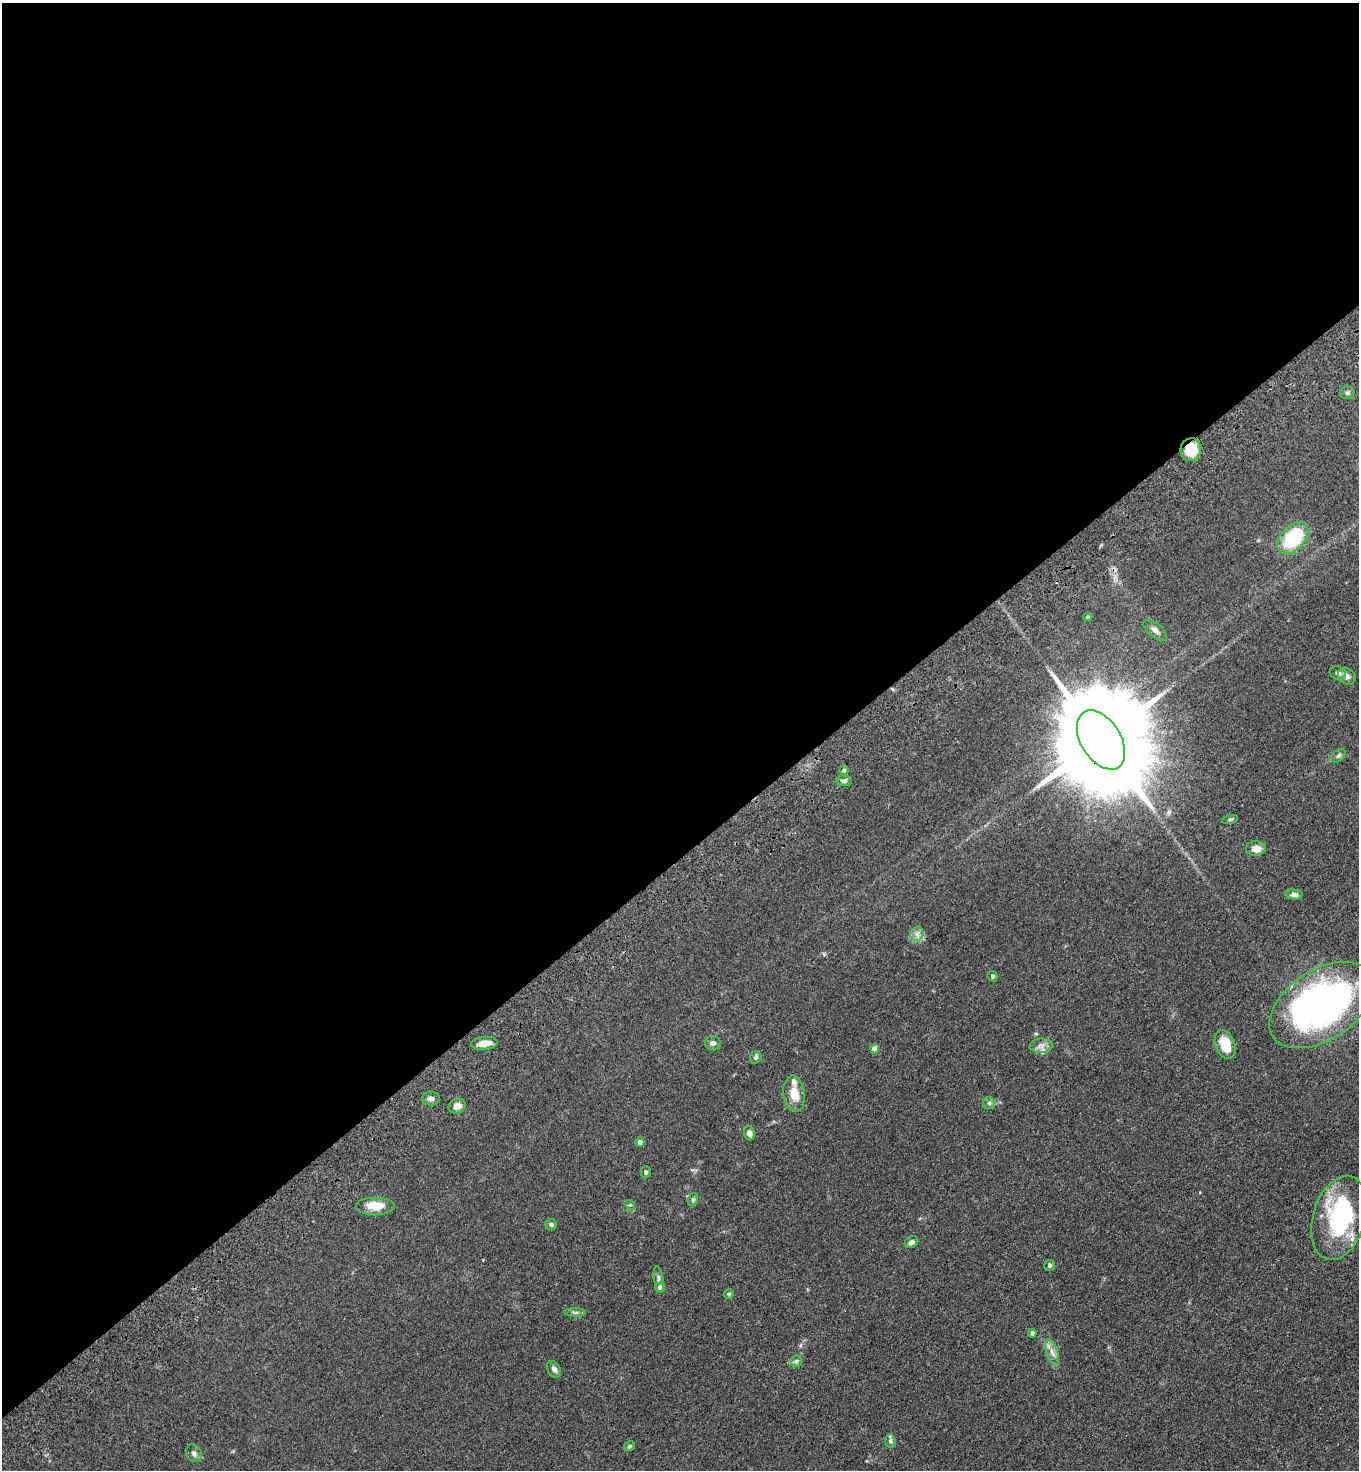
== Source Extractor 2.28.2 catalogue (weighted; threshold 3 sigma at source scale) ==
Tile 2 of 4 x 4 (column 2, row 1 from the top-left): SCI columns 1731-3087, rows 4507-5974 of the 6036 x 6074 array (HDU 1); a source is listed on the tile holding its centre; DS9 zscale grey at full resolution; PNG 1361 x 1472 px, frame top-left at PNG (2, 3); each listed source drawn as its Kron ellipse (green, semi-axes under 4 px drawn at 4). Shown black and unused: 58% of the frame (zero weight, under 3 of 4 exposures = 6% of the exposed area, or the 3 px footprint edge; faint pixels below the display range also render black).
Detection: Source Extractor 2.28.2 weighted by HDU 2 'WHT'; one run over the whole footprint, this tile lists its part. Background 0.0845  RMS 0.0065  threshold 0.0292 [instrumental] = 3 sigma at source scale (4.5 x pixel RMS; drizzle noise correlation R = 1.50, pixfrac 1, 0.05/0.05 arcsec/px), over >= 5 px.
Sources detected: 52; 2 inside a brighter object's white glare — neither listed nor drawn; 2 inside a brighter listed object's ellipse — not listed separately; the other 48 listed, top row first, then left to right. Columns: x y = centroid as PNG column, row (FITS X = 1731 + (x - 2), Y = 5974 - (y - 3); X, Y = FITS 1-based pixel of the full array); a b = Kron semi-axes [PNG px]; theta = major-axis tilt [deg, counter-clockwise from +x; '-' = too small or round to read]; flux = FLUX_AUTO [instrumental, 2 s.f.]
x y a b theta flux
1347 393 7 6 - 1.5
1191 450 11 10 - 16
1293 538 19 12 47 40
1088 617 5 4 - 0.95
1155 630 14 6 -39 2.9
1338 673 8 6 -17 1.8
1347 676 9 7 -38 2.8
1101 740 32 20 -58 17000
1338 756 8 5 41 1.3
844 770 5 4 - 0.89
844 781 7 5 -1 1.6
1230 819 8 3 13 0.84
1256 849 10 7 2 4
1294 895 8 5 -6 2
917 934 7 6 - 2.4
992 976 5 5 - 1.2
1322 1005 58 35 33 220
484 1043 13 6 6 5.8
713 1043 8 7 - 1.9
1225 1045 15 9 -69 14
1041 1046 11 7 1 3.3
875 1049 4 4 - 6.9
756 1057 6 5 - 1.3
794 1094 18 10 -82 10
431 1099 9 7 0 1.9
989 1103 6 6 - 1.4
457 1106 9 7 25 3.9
749 1133 7 5 -84 2.5
640 1142 4 4 - 3.2
646 1172 5 5 - 1.3
693 1200 6 5 - 1.2
630 1205 6 4 -38 0.88
375 1206 20 9 0 9.6
1339 1218 43 26 73 67
551 1225 6 5 - 1.3
911 1242 7 5 30 2.1
1050 1265 5 5 - 1.5
659 1280 13 4 -82 2.1
660 1287 5 5 - 3.1
729 1294 5 4 - 0.82
575 1312 10 4 0 1.5
1032 1333 4 4 - 2.4
1052 1352 13 5 -71 3.5
796 1361 6 5 - 1.2
554 1369 9 6 -61 2.5
890 1441 7 5 -81 1.4
630 1446 6 4 32 1
194 1453 9 7 -58 2.3
Overlapping masked pixels (flux is a lower limit): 2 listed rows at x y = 1191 450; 1101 740
Isophote crosses this tile's border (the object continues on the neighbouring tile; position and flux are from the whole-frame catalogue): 1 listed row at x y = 1322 1005